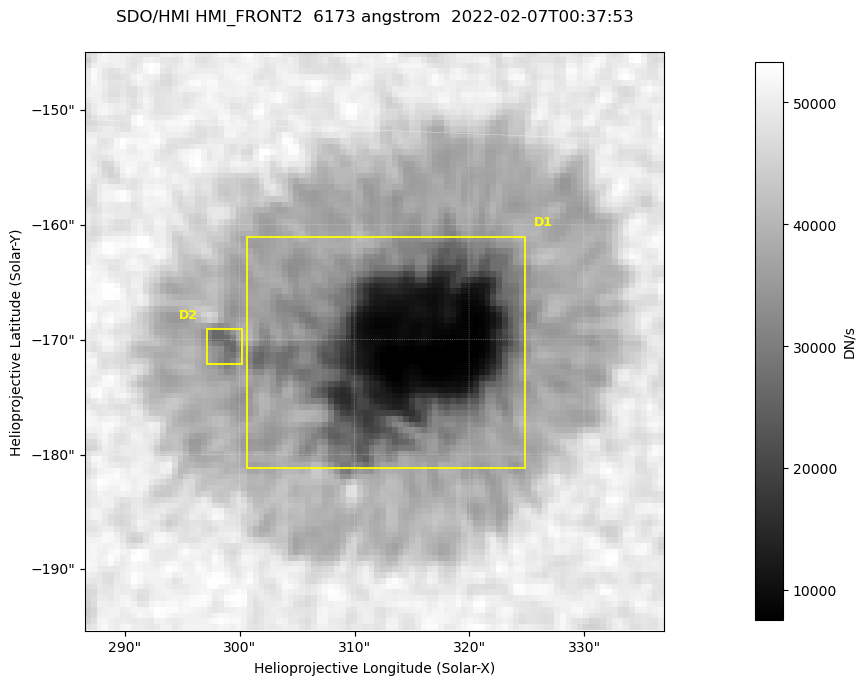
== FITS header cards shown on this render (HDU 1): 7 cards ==
TELESCOP= 'SDO/HMI '           / Telescope
INSTRUME= 'HMI_FRONT2'         / For HMI: HMI_SIDE1, HMI_FRONT2, or HMI_COMBINED
WAVELNTH=                6173. / [angstrom] Wavelength
DATE-OBS= '2022-02-07T00:37:53.600' / [ISO] Observation date {DATE__OBS}
CTYPE1  = 'HPLN-TAN'           / CTYPE1: HPLN
CTYPE2  = 'HPLT-TAN'           / CTYPE2: HPLT
BUNIT   = 'DN/s    '           / Physical Units

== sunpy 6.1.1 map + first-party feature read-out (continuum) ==
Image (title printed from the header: SDO/HMI HMI_FRONT2  6173 angstrom  2022-02-07T00:37:53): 100 x 100 px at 0.504 arcsec/px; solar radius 973 arcsec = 1931 px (partial field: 0.1% of the solar disc is inside the frame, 100% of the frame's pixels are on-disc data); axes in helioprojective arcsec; data unit DN/s (BUNIT, on the colour bar)
Orientation: roll -0.0702 deg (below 1 deg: not rotated)
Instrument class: CONTINUUM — white-light / continuum photospheric image (CONTENT/OBS_TYPE)
Dark features (sunspots / pores): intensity divided by the frame's on-disc median (partial field: no limb-darkening profile); reference = the frame's on-disc median (the 8%-of-disc-diameter window exceeds this field); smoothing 3 px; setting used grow <= 0.7, no closing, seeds <= 0.7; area >= 9 px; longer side >= 3 px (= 1.5 arcsec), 3 px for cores <= 0.7; partial field; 2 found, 2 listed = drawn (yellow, D1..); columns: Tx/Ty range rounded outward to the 2 arcsec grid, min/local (2 s.f., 1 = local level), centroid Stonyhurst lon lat
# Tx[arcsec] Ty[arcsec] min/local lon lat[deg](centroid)
D1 300..326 -182..-160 0.16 +20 -16
D2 296..300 -172..-168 0.61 +19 -16